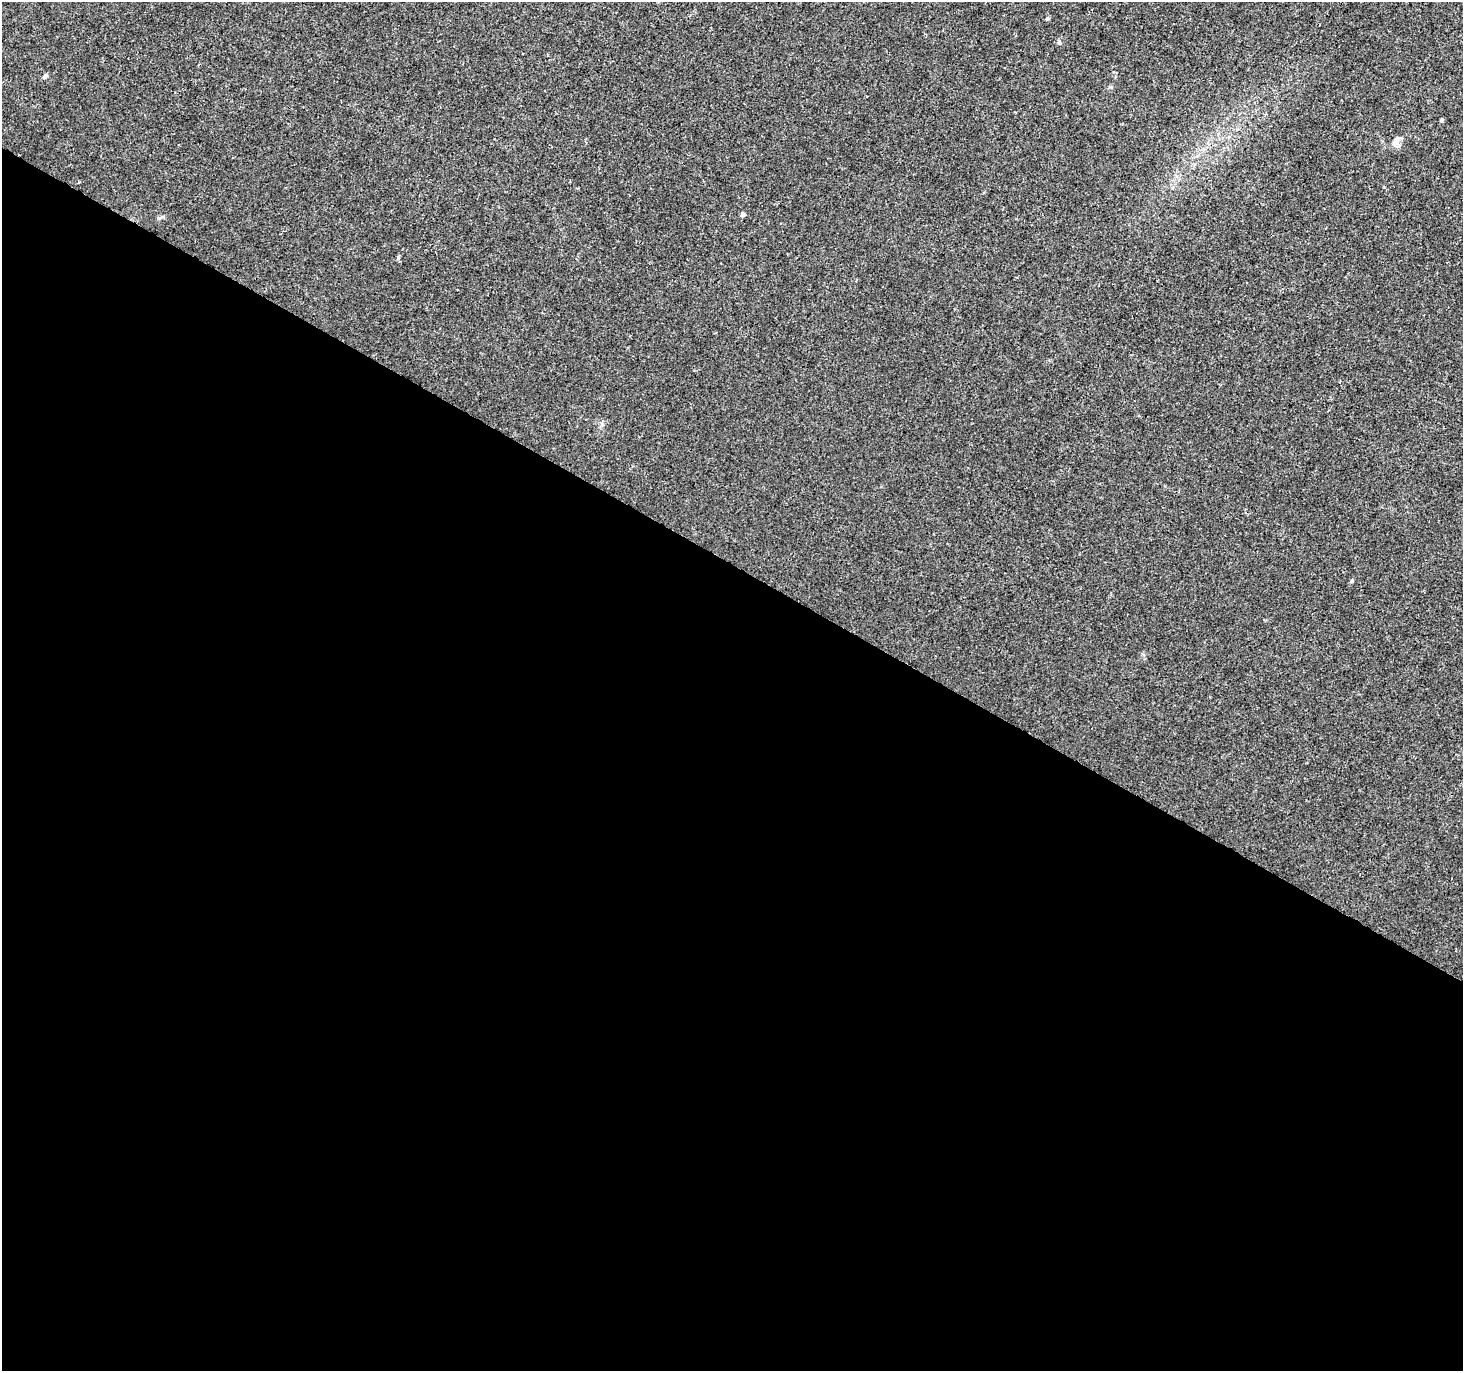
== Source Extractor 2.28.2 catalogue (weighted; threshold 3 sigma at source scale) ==
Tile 14 of 4 x 4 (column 2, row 4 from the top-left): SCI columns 1462-2922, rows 194-1562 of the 5854 x 5930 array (HDU 1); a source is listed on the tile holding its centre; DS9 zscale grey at full resolution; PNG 1465 x 1373 px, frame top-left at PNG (2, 2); no overlay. Shown black and unused: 59% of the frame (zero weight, under 3 of 4 exposures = <1% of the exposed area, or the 3 px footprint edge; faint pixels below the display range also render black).
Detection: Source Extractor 2.28.2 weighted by HDU 2 'WHT'; one run over the whole footprint, this tile lists its part. Background 0.00142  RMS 0.0013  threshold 0.00607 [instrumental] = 3 sigma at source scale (4.5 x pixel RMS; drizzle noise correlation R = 1.50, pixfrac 1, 0.0396/0.0396 arcsec/px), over >= 5 px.
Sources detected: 8; all 8 listed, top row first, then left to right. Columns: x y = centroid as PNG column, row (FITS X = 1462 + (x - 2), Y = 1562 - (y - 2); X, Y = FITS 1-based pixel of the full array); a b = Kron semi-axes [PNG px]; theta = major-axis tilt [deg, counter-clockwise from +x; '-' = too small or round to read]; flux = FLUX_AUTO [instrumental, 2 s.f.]
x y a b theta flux
1047 19 6 4 43 0.17
1059 42 6 4 89 0.29
45 76 5 5 - 0.38
1442 120 5 4 - 0.18
1396 141 15 7 64 0.79
78 182 3 3 - 0.19
743 214 5 5 - 0.28
1352 581 5 4 - 0.16